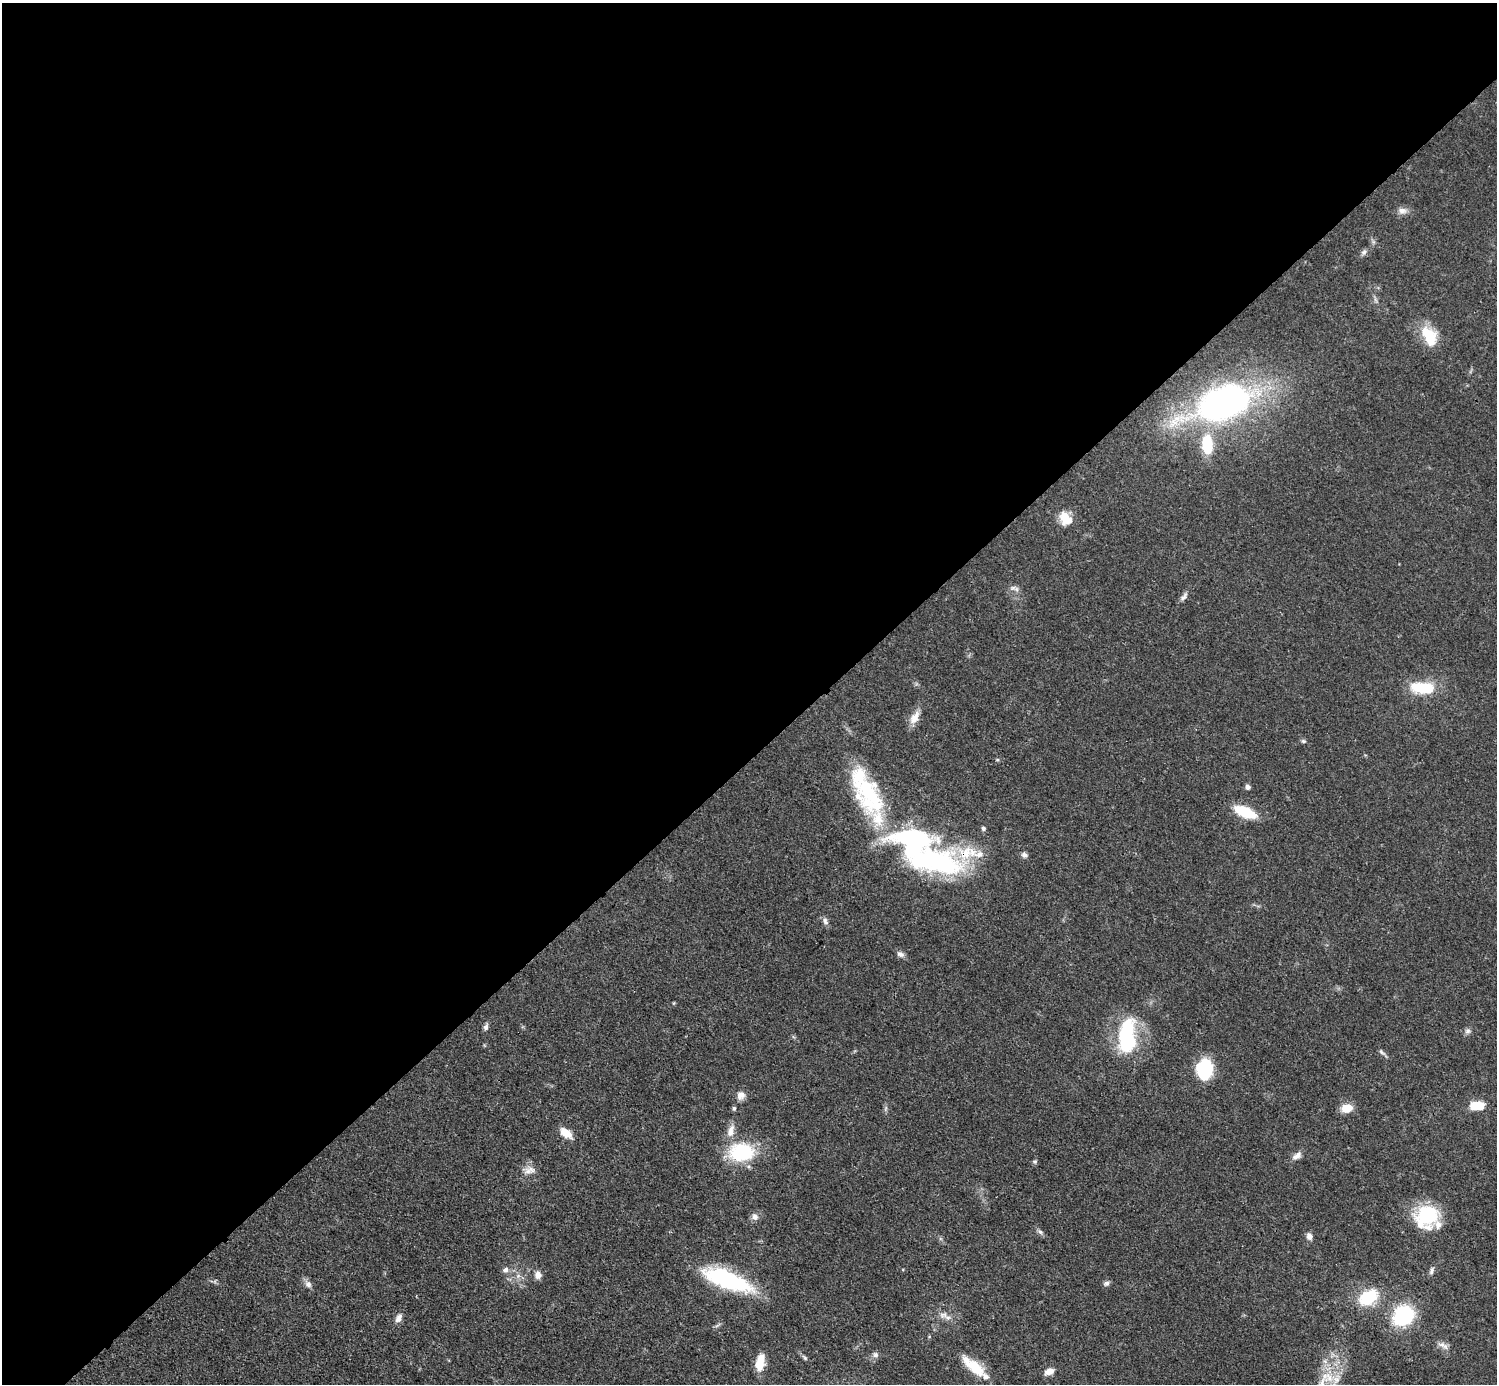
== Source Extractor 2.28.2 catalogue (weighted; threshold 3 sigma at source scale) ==
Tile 2 of 4 x 4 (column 2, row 1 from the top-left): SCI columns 1495-2989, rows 4442-5823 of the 5980 x 5979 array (HDU 1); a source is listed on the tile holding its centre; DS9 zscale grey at full resolution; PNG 1499 x 1386 px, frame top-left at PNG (2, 3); no overlay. Shown black and unused: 55% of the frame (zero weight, under 3 of 4 exposures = <1% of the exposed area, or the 3 px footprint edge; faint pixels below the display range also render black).
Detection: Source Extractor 2.28.2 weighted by HDU 2 'WHT'; one run over the whole footprint, this tile lists its part. Background 0.049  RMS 0.0048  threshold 0.0217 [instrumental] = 3 sigma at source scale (4.5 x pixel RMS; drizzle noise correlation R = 1.50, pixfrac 1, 0.05/0.05 arcsec/px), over >= 5 px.
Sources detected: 72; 3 inside a brighter object's white glare — not listed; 10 inside a brighter listed object's ellipse — not listed separately; the other 59 listed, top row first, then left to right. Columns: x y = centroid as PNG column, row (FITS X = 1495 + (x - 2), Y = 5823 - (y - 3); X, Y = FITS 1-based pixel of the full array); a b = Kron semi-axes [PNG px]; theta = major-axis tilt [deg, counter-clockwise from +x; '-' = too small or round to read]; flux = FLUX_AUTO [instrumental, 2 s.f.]
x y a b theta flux
1402 211 12 9 -5 2.9
1364 252 8 7 - 1.5
1429 336 26 16 -62 15
1223 403 39 23 19 210
1207 444 21 12 -87 18
1065 518 18 13 -57 8.3
1013 588 9 4 -8 1.4
1184 597 13 5 51 1.8
1423 688 27 12 -4 20
914 718 19 10 59 5.1
1303 741 6 5 - 0.84
1248 787 6 5 - 1.5
869 795 54 33 -68 48
1245 812 22 10 -23 19
983 828 6 5 - 1.1
1024 855 8 7 - 1.6
935 861 100 33 -25 110
825 921 11 6 -68 1.7
900 954 10 7 -21 1.9
674 1003 5 3 - 0.43
486 1027 8 6 73 1.5
1468 1031 8 7 - 1.5
1126 1035 23 23 - 32
1382 1052 12 5 -40 1.2
1205 1069 20 16 87 24
741 1095 11 10 - 3.2
1477 1105 14 8 0 11
734 1108 6 4 76 0.85
886 1108 7 4 71 0.92
1347 1108 10 7 7 8.8
731 1131 19 9 75 5
566 1133 15 8 -38 6.5
742 1152 25 17 0 36
1296 1156 14 7 36 2.9
1035 1162 6 4 -72 0.73
528 1171 11 9 38 3.4
1427 1216 27 22 29 30
755 1217 10 9 - 2.3
1040 1232 7 6 - 1.2
1309 1236 8 6 -79 2.5
505 1270 9 7 37 1.9
1432 1271 11 5 68 1.4
538 1275 10 8 -85 2.9
518 1276 6 5 - 1.3
727 1280 56 18 -21 51
1106 1283 8 6 16 1.4
308 1284 10 9 - 2.2
1368 1297 21 13 31 21
943 1315 13 8 20 3.2
1403 1315 11 9 39 77
398 1318 12 7 63 2.7
1443 1345 16 7 -30 2.7
875 1355 8 7 - 1.6
805 1358 10 4 -50 1.1
1325 1361 7 4 -19 1.2
760 1362 19 9 80 8
976 1368 26 14 -43 12
1049 1371 11 7 22 3.5
1329 1377 19 9 -55 8.3
Overlapping masked pixels (flux is a lower limit): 1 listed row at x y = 935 861